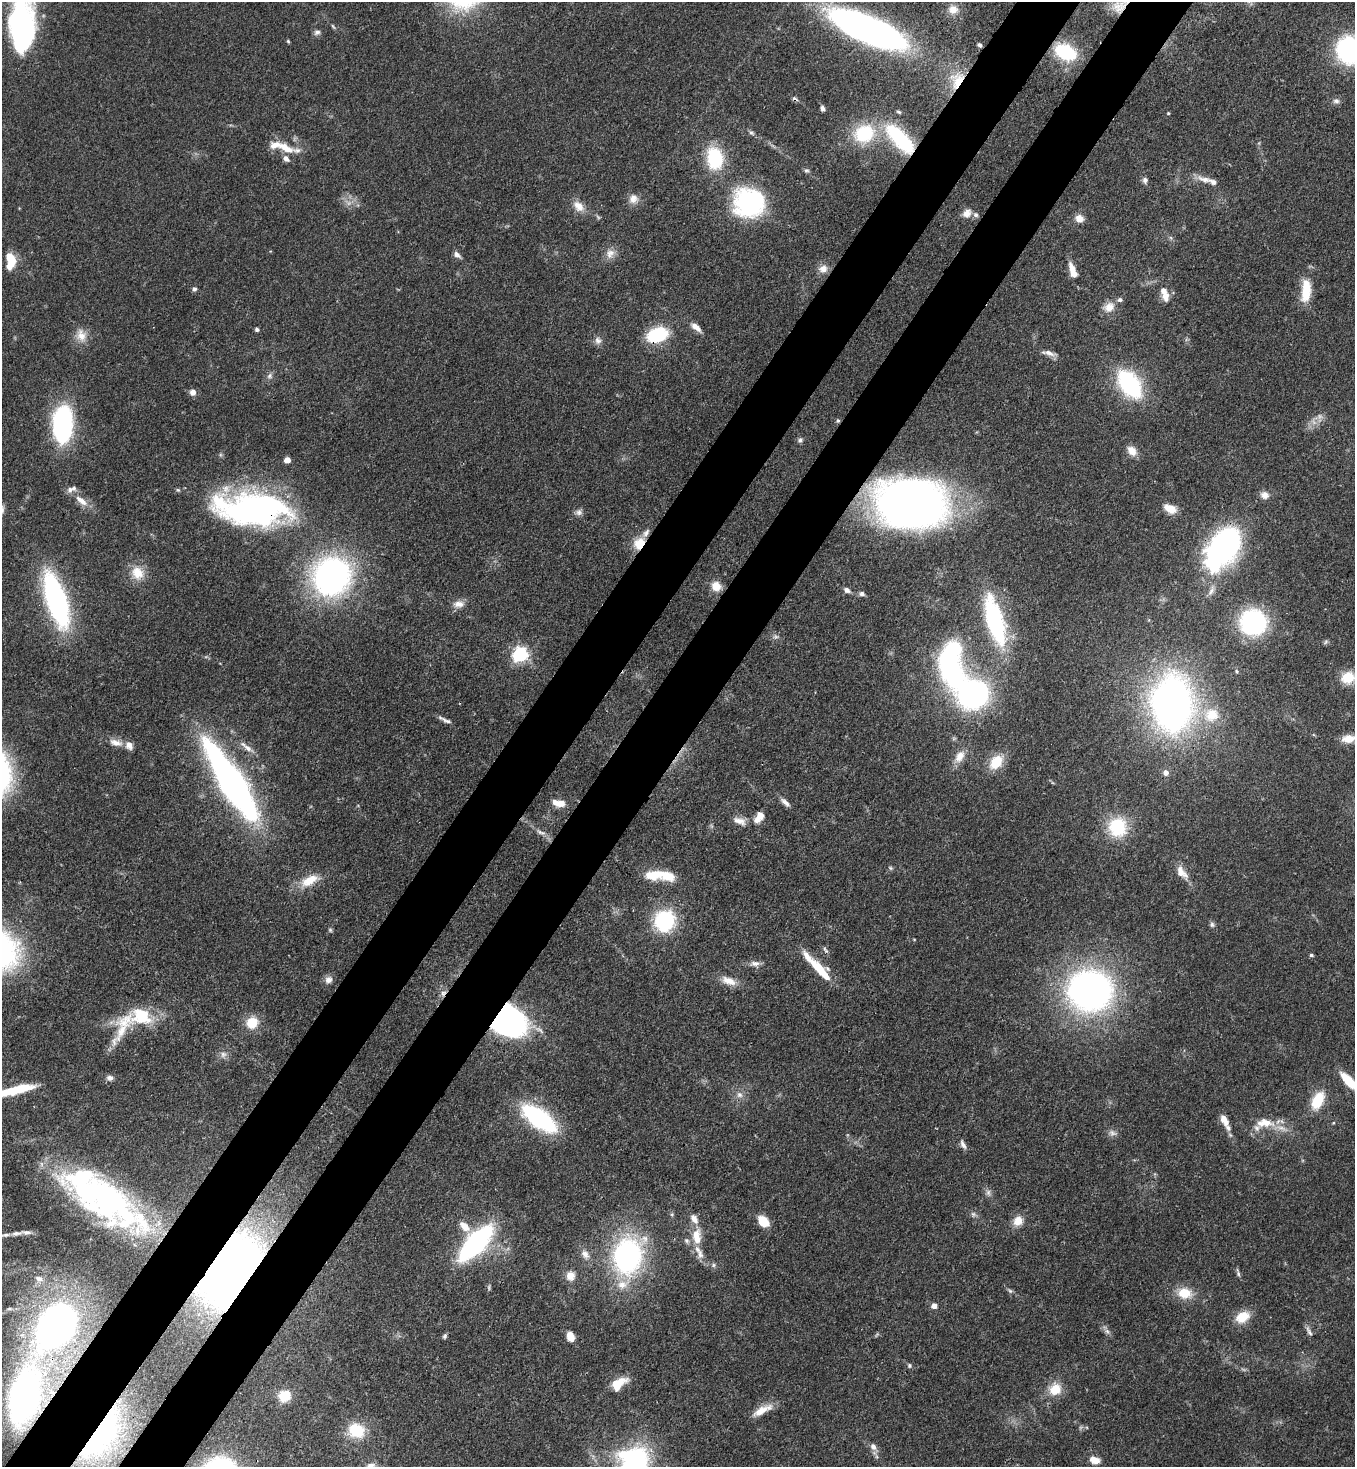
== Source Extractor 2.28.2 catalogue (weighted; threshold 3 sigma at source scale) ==
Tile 7 of 4 x 4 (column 3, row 2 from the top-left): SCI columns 2932-4284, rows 2990-4454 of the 6002 x 5980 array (HDU 1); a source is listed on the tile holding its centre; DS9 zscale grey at full resolution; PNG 1357 x 1469 px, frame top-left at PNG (2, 2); no overlay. Shown black and unused: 10% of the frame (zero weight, under 3 of 4 exposures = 7% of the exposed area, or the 3 px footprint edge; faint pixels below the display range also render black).
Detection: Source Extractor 2.28.2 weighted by HDU 2 'WHT'; one run over the whole footprint, this tile lists its part. Background 0.127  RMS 0.0044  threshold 0.0197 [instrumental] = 3 sigma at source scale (4.5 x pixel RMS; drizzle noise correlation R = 1.50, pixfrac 1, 0.05/0.05 arcsec/px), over >= 5 px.
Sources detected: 201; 4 too faint to see at this stretch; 8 inside a brighter object's white glare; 2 cosmic-ray / hot-pixel residue — not listed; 30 inside a brighter listed object's ellipse — not listed separately; the other 157 listed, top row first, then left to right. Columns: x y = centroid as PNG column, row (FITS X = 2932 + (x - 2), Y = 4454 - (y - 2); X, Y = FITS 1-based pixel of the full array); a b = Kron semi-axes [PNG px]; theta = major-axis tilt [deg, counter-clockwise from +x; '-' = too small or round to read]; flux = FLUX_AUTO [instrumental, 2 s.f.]
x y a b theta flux
1119 7 22 17 18 9.2
953 9 15 14 - 5.1
23 24 72 24 -87 100
333 26 8 3 -56 0.67
867 29 58 18 -23 290
317 32 8 7 - 1.5
288 41 5 4 - 0.54
980 45 5 5 - 1
1351 50 20 19 - 95
1065 52 24 15 -27 25
957 80 27 18 67 14
1336 101 9 8 - 1.6
822 108 6 4 -80 1.2
899 112 6 4 -18 0.68
1168 113 4 3 - 0.42
751 133 8 5 -43 1
864 134 25 21 22 25
900 139 40 15 -47 39
286 148 23 10 -29 7
715 158 23 16 -80 28
806 170 7 6 - 0.92
1145 180 8 6 -88 1.5
1205 180 23 9 -20 4.3
633 199 13 13 - 3.8
749 202 27 25 -18 67
579 206 17 11 -44 5.1
967 213 12 10 44 3.5
1079 218 10 8 -19 3.8
1171 238 7 4 -71 0.75
610 253 14 11 54 3.7
457 255 9 6 -40 2.1
11 259 17 10 -67 7.8
823 269 13 11 17 3.6
1073 273 8 6 -57 5
194 289 6 5 - 1.3
1306 290 30 12 86 12
1164 292 13 10 -67 3.4
1109 307 15 12 32 5
696 327 15 7 -40 3.5
257 329 5 4 - 1.1
81 335 18 14 -73 5.6
657 335 16 11 17 33
598 341 10 9 - 2.2
1049 353 19 6 -21 2.9
270 376 8 7 - 1.5
1130 384 24 13 -53 67
193 392 8 7 - 2.4
1320 416 9 6 -90 1.9
838 421 5 5 - 0.74
63 424 35 18 87 67
800 440 8 6 46 1.1
1132 451 13 10 -50 4.2
287 460 4 4 - 6.9
1265 495 11 9 -15 3
81 501 20 8 -39 5.4
911 503 53 37 -8 420
254 508 73 29 -3 160
1170 509 12 7 -27 7.5
579 512 10 8 15 1.8
639 543 16 12 56 8.4
1224 547 40 22 54 150
137 573 19 16 -54 8
331 576 35 33 49 140
716 586 11 10 - 5.3
847 590 7 5 -28 2
1211 591 15 6 62 2.4
862 594 7 6 - 1.3
56 600 36 12 -72 140
459 604 15 9 5 3.5
995 621 53 16 -74 61
1253 622 22 21 - 58
775 637 8 7 - 1.3
1325 642 7 5 60 0.77
520 654 6 6 - 140
951 670 37 20 -68 85
1236 671 5 3 - 0.49
1348 678 16 14 26 10
1172 704 41 29 -89 260
1211 715 24 21 18 14
446 721 18 5 -23 1.9
1348 739 17 9 8 5.5
116 743 19 9 -15 4.3
247 747 23 7 -38 3.6
960 756 19 11 58 5.3
996 762 19 13 50 10
1166 772 5 5 - 3.1
232 783 61 14 -58 300
785 802 15 6 -41 2.4
558 803 16 8 -13 5.4
760 816 9 7 -79 4
740 821 19 9 -21 3.8
1117 827 24 22 -81 22
541 832 16 6 -22 2.4
890 868 7 5 -23 0.76
1182 872 21 10 -51 5.1
654 875 25 11 9 11
309 880 28 13 27 9.2
665 921 23 22 - 33
1212 925 7 7 - 1.1
914 939 5 3 - 0.35
825 950 10 4 -55 1.1
1311 955 5 4 - 0.72
755 963 14 7 0 2.4
820 970 33 10 -47 15
328 980 10 9 - 2.6
729 981 21 10 -20 5.4
1090 991 40 36 -11 180
125 1021 43 21 23 19
507 1021 24 19 -18 220
252 1022 14 13 - 8.4
223 1054 8 8 - 2
110 1078 8 7 - 1.8
1349 1081 23 8 -48 11
21 1088 31 10 15 15
739 1095 9 8 - 2.3
1318 1100 20 11 64 14
539 1118 28 12 -36 82
1224 1120 15 8 -64 4.1
1265 1123 27 12 -2 9.1
1112 1133 11 9 -15 2.1
963 1144 12 6 -63 1.8
988 1193 10 6 -80 1.7
103 1197 64 36 -34 120
973 1214 8 6 -16 1.3
763 1221 11 8 -50 11
1018 1221 13 11 52 5.2
464 1226 15 8 -45 5
3 1235 28 5 6 3.4
697 1236 23 13 -89 8.3
476 1243 31 13 47 100
585 1254 13 9 -53 3.1
628 1256 37 25 76 100
713 1265 6 5 - 0.89
228 1268 45 26 48 450
1238 1273 12 4 -72 1.1
570 1276 11 10 - 4
39 1278 12 7 -20 2.5
1010 1291 8 5 -53 0.89
1184 1293 19 14 -11 9.1
934 1306 5 4 - 3.8
1242 1317 17 12 28 8.9
56 1326 35 23 55 240
1107 1331 9 5 -54 1.5
1309 1331 15 5 -60 1.7
445 1336 6 5 - 0.9
570 1337 9 7 -71 5
909 1366 6 6 - 0.94
619 1383 22 12 35 8.1
1055 1389 17 15 41 8.5
284 1396 14 12 27 9.3
24 1397 32 17 76 240
762 1410 27 8 27 6.5
356 1430 19 17 -18 15
101 1434 57 22 55 72
873 1446 9 7 -64 2.5
1094 1460 9 7 -16 5.6
371 1466 10 7 26 2.8
Overlapping masked pixels (flux is a lower limit): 17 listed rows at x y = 1119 7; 867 29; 957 80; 900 139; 657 335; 838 421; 911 503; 254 508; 639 543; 1224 547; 232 783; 507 1021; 628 1256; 228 1268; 56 1326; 24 1397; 101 1434
Isophote crosses this tile's border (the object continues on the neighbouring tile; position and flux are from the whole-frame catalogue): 9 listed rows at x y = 1119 7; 23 24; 867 29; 1351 50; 1348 739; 1349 1081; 3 1235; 24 1397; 371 1466